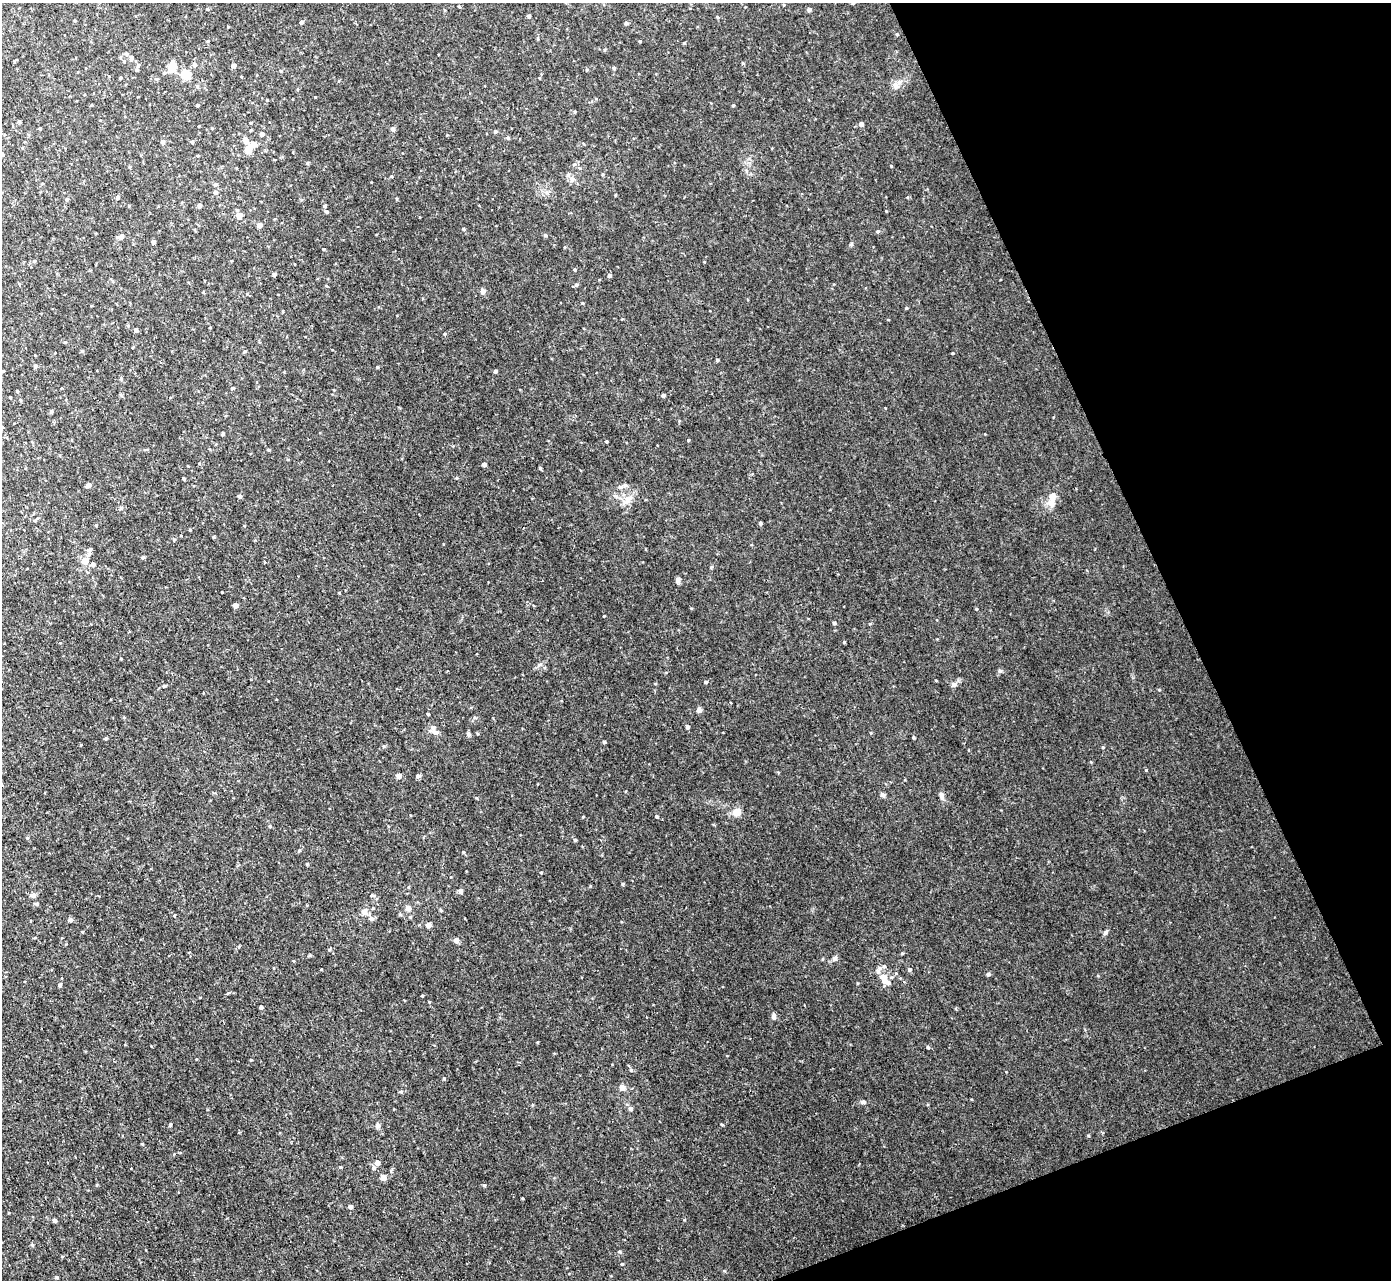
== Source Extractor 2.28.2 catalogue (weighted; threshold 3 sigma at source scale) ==
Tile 12 of 4 x 4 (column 4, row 3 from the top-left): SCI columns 4238-5626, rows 1433-2710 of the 5692 x 5724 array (HDU 1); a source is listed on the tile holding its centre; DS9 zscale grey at full resolution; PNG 1393 x 1282 px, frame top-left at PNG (2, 3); no overlay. Shown black and unused: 19% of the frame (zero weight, under 2 of 3 exposures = <1% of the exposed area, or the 3 px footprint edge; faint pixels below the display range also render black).
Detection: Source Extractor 2.28.2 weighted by HDU 2 'WHT'; one run over the whole footprint, this tile lists its part. Background 0.0659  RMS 0.01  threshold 0.0456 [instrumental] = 3 sigma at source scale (4.5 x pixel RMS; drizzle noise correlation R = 1.50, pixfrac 1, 0.05/0.05 arcsec/px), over >= 5 px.
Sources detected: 135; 1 inside a brighter object's white glare — not listed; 2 inside a brighter listed object's ellipse — not listed separately; the other 132 listed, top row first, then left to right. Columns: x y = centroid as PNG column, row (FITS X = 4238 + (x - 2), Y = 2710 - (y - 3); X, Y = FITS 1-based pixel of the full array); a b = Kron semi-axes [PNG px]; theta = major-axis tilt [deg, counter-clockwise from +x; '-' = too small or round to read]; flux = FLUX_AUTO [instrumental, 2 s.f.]
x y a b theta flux
809 10 4 4 - 3
529 16 3 3 - 2.5
717 17 5 3 - 0.82
301 22 4 3 - 1.6
626 23 4 4 - 1.3
640 41 3 3 - 0.82
684 43 4 3 - 0.83
131 58 7 4 74 1.6
194 65 5 4 - 2.5
233 65 4 4 - 2.8
172 66 6 5 - 31
614 68 4 3 - 1.3
136 70 5 4 - 1.5
186 74 5 5 - 45
896 85 8 4 -53 2.3
197 105 3 3 - 1.7
733 105 4 3 - 0.79
19 121 5 3 - 0.86
251 123 4 2 - 0.73
861 124 4 4 - 4.1
393 129 5 4 - 2.5
495 131 4 4 - 1.4
262 134 5 5 - 2.7
245 139 5 5 - 5.7
162 141 4 4 - 2
192 142 4 3 - 1.1
248 150 5 5 - 11
2 154 4 4 - 2
572 179 6 6 - 2.4
215 184 5 4 - 1.3
215 192 5 5 - 2
615 195 4 2 - 0.66
117 197 4 4 - 2.1
66 199 5 3 - 0.88
199 205 4 4 - 2.4
325 206 4 4 - 1.1
326 212 5 4 - 1.2
239 216 6 6 - 5.7
259 225 4 4 - 6.4
463 229 4 3 - 1.1
877 231 5 4 - 1.2
545 235 4 4 - 1.5
121 236 5 5 - 3.2
153 242 4 4 - 3.3
34 261 4 3 - 1
274 274 4 3 - 2
609 275 4 4 - 2
576 285 5 5 - 1.5
483 291 7 6 - 2.2
906 308 4 3 - 0.76
135 330 5 4 - 1.3
65 342 4 3 - 0.69
717 360 4 3 - 1.1
35 366 4 4 - 1.6
377 367 4 3 - 0.74
3 371 3 3 - 0.68
495 371 4 4 - 1.5
233 388 4 3 - 0.99
17 391 3 3 - 0.66
663 395 4 3 - 1.7
51 412 4 4 - 1.3
223 434 5 3 - 0.94
688 440 4 2 - 0.72
606 441 4 3 - 0.82
484 464 4 3 - 3.2
88 485 4 4 - 5.6
625 485 6 5 - 1.7
239 496 4 4 - 1.7
1052 496 12 9 83 6.1
627 500 8 6 69 3.7
760 523 4 3 - 1.6
174 540 5 3 - 0.84
89 551 11 5 84 2.4
143 558 5 3 - 1
85 561 8 7 - 5.6
93 564 6 5 - 2.1
677 581 7 5 78 2
235 605 4 4 - 3.9
834 623 4 4 - 1.3
844 642 4 3 - 0.73
706 682 4 3 - 1.3
953 685 6 5 - 1.8
164 686 4 3 - 1
699 710 6 6 - 1.8
428 714 3 3 - 1
688 727 4 4 - 2
434 732 8 6 -46 3.4
913 737 5 3 - 0.85
604 742 4 4 - 0.96
1103 747 4 3 - 0.79
399 776 4 4 - 5.3
418 776 5 4 - 1.5
883 795 6 5 - 1.6
941 795 11 4 -78 2.5
737 812 10 7 10 6
657 817 4 3 - 0.91
575 840 4 4 - 1
299 850 5 3 - 0.75
460 891 5 4 - 2.7
33 895 6 5 - 1.9
36 904 5 4 - 1.3
373 908 4 3 - 0.76
408 908 5 4 - 5.9
364 911 6 6 - 4.4
371 918 7 6 - 2.4
71 920 6 5 - 1.5
428 925 4 4 - 4
1105 932 6 5 - 1.6
456 940 5 4 - 3.9
834 958 7 5 27 1.9
909 969 5 4 - 1.7
988 974 4 4 - 1.7
884 981 8 7 - 4.6
60 985 4 4 - 1.6
261 1007 4 3 - 1.6
774 1016 6 6 - 2.1
928 1047 4 4 - 0.98
622 1087 5 4 - 7.9
401 1091 5 3 - 1
863 1102 6 4 30 1.3
630 1109 5 5 - 2.4
170 1125 4 3 - 0.89
377 1125 6 6 - 2.1
142 1144 4 3 - 0.72
377 1163 5 5 - 4
374 1168 5 4 - 1.5
383 1177 5 4 - 7.3
484 1185 4 3 - 0.9
350 1207 4 4 - 2.6
54 1220 4 3 - 2.4
32 1245 5 3 - 1
57 1277 4 4 - 0.99
Isophote crosses this tile's border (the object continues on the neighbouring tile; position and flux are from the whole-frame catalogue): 1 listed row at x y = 2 154
Unlisted compact peaks at least as high as the median listed source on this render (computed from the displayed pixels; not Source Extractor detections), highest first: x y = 1146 770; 1000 671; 622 1264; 891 166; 540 468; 604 616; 622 884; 463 852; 902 953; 620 1252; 1088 1135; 444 1078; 851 244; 631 1070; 870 624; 251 1060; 583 817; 340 1167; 711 567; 372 895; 724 1271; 582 303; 270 826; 323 249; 871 733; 575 270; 539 665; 468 734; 391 1171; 106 738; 444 334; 857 983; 321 969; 384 746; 310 955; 196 1059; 541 872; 397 199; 885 408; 269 450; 743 63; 905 780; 704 262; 307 864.